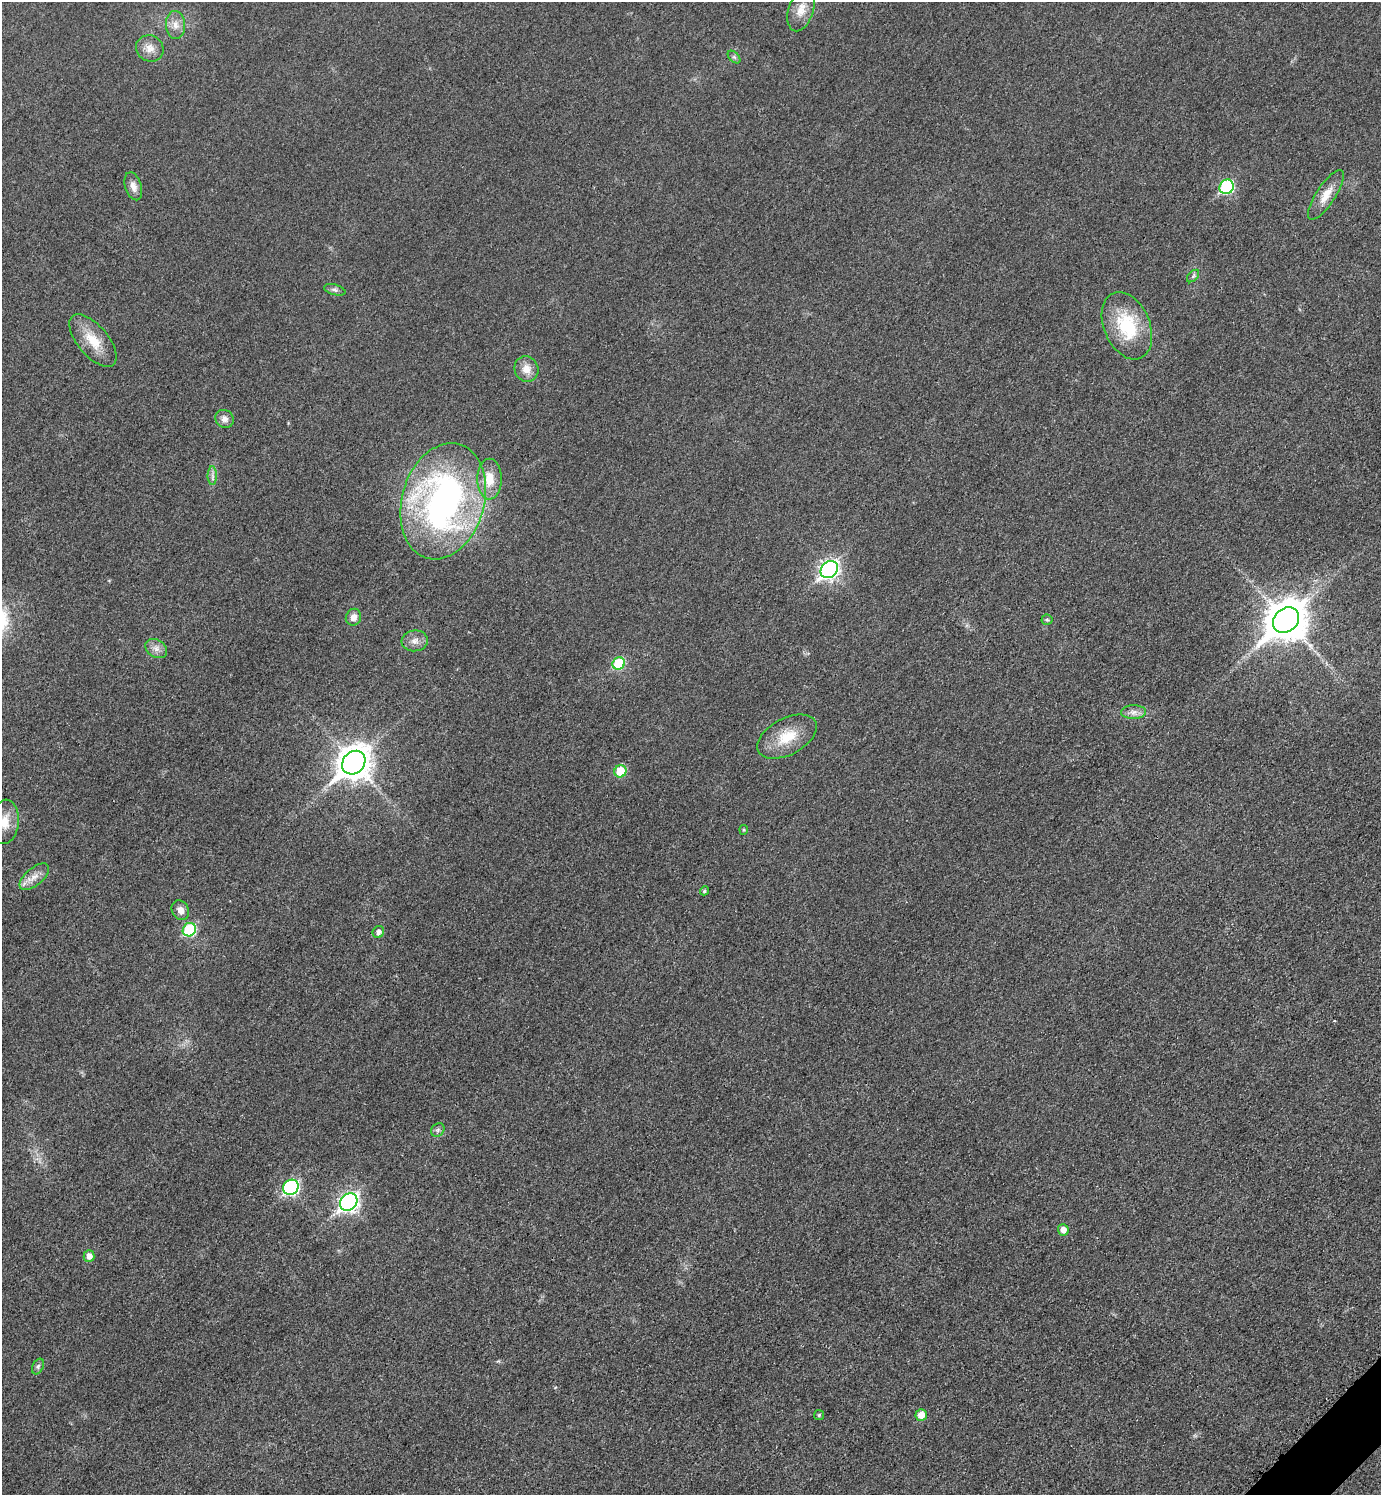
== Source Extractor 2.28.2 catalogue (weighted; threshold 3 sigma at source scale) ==
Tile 6 of 4 x 4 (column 2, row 2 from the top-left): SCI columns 1693-3071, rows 2995-4487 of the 5995 x 5997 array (HDU 1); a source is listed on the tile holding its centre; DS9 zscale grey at full resolution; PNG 1383 x 1497 px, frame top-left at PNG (2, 2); each listed source drawn as its Kron ellipse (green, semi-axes under 4 px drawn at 4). Shown black and unused: <1% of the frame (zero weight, under 3 of 4 exposures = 1% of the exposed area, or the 3 px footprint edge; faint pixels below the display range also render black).
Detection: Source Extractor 2.28.2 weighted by HDU 2 'WHT'; one run over the whole footprint, this tile lists its part. Background 0.0342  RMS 0.006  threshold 0.0268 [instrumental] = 3 sigma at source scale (4.5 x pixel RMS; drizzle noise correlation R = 1.50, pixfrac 1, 0.05/0.05 arcsec/px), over >= 5 px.
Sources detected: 42; all 42 listed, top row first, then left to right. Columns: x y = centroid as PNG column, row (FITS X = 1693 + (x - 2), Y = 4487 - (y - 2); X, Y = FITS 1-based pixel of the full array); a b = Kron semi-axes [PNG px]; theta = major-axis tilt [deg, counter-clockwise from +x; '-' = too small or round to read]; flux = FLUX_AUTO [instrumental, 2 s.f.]
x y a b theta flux
801 10 22 12 72 7.9
176 25 14 9 -87 5
150 48 14 13 - 5.7
734 57 7 4 -45 1.4
133 186 14 8 -73 4.1
1227 187 7 6 - 66
1326 195 29 9 57 8.9
1193 276 7 4 46 1.2
335 290 11 5 -15 1.7
1127 326 35 23 -67 35
93 341 32 15 -50 15
526 369 13 12 - 6.5
224 419 9 8 - 3.4
212 476 9 5 -90 2.1
489 479 20 12 90 12
443 501 59 41 74 230
829 570 9 8 - 220
353 617 8 7 - 3.7
1047 620 5 5 - 0.94
1286 620 14 11 42 1700
415 641 13 10 6 4.4
156 649 12 8 -32 3.8
619 663 6 6 - 31
1133 712 12 7 1 3.5
787 737 32 18 28 18
354 763 13 10 46 1000
620 771 6 6 - 18
5 822 22 14 84 9.4
744 830 5 4 - 0.74
34 877 18 8 40 5.3
704 891 4 4 - 1.1
180 910 10 8 -60 3.9
189 930 7 6 - 46
378 932 6 5 - 2.7
438 1130 7 6 - 1.6
291 1187 8 7 - 110
349 1202 9 8 - 220
1063 1230 6 5 - 4.5
89 1256 6 5 - 4.3
38 1366 8 5 64 1.4
819 1415 5 5 - 0.91
921 1415 5 5 - 6.6
Isophote crosses this tile's border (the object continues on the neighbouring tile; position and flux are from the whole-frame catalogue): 1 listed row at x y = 5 822